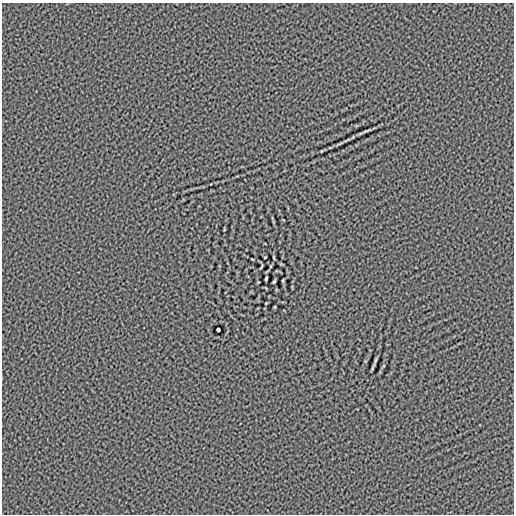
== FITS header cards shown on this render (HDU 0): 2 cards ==
NAXIS1  =                  512
NAXIS2  =                  512

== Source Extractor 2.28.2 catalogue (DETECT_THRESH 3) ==
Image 512 x 512 px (HDU 0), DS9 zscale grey, 1 PNG px = 1 image px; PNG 516 x 516 px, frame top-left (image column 1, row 512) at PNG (2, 3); no overlay
Background -4.64e-07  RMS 0.0016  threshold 0.00494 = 3 sigma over >= 5 px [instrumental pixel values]
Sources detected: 6; all 6 listed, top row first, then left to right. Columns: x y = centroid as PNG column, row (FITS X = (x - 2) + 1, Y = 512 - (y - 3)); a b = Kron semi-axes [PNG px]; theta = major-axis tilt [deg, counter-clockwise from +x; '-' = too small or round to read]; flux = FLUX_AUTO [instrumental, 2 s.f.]
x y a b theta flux
367 131 15 3 22 0.26
266 278 4 2 - 0.15
274 281 4 2 - 0.12
283 281 4 2 - 0.1
218 330 3 3 - 0.17
375 360 10 3 69 0.21